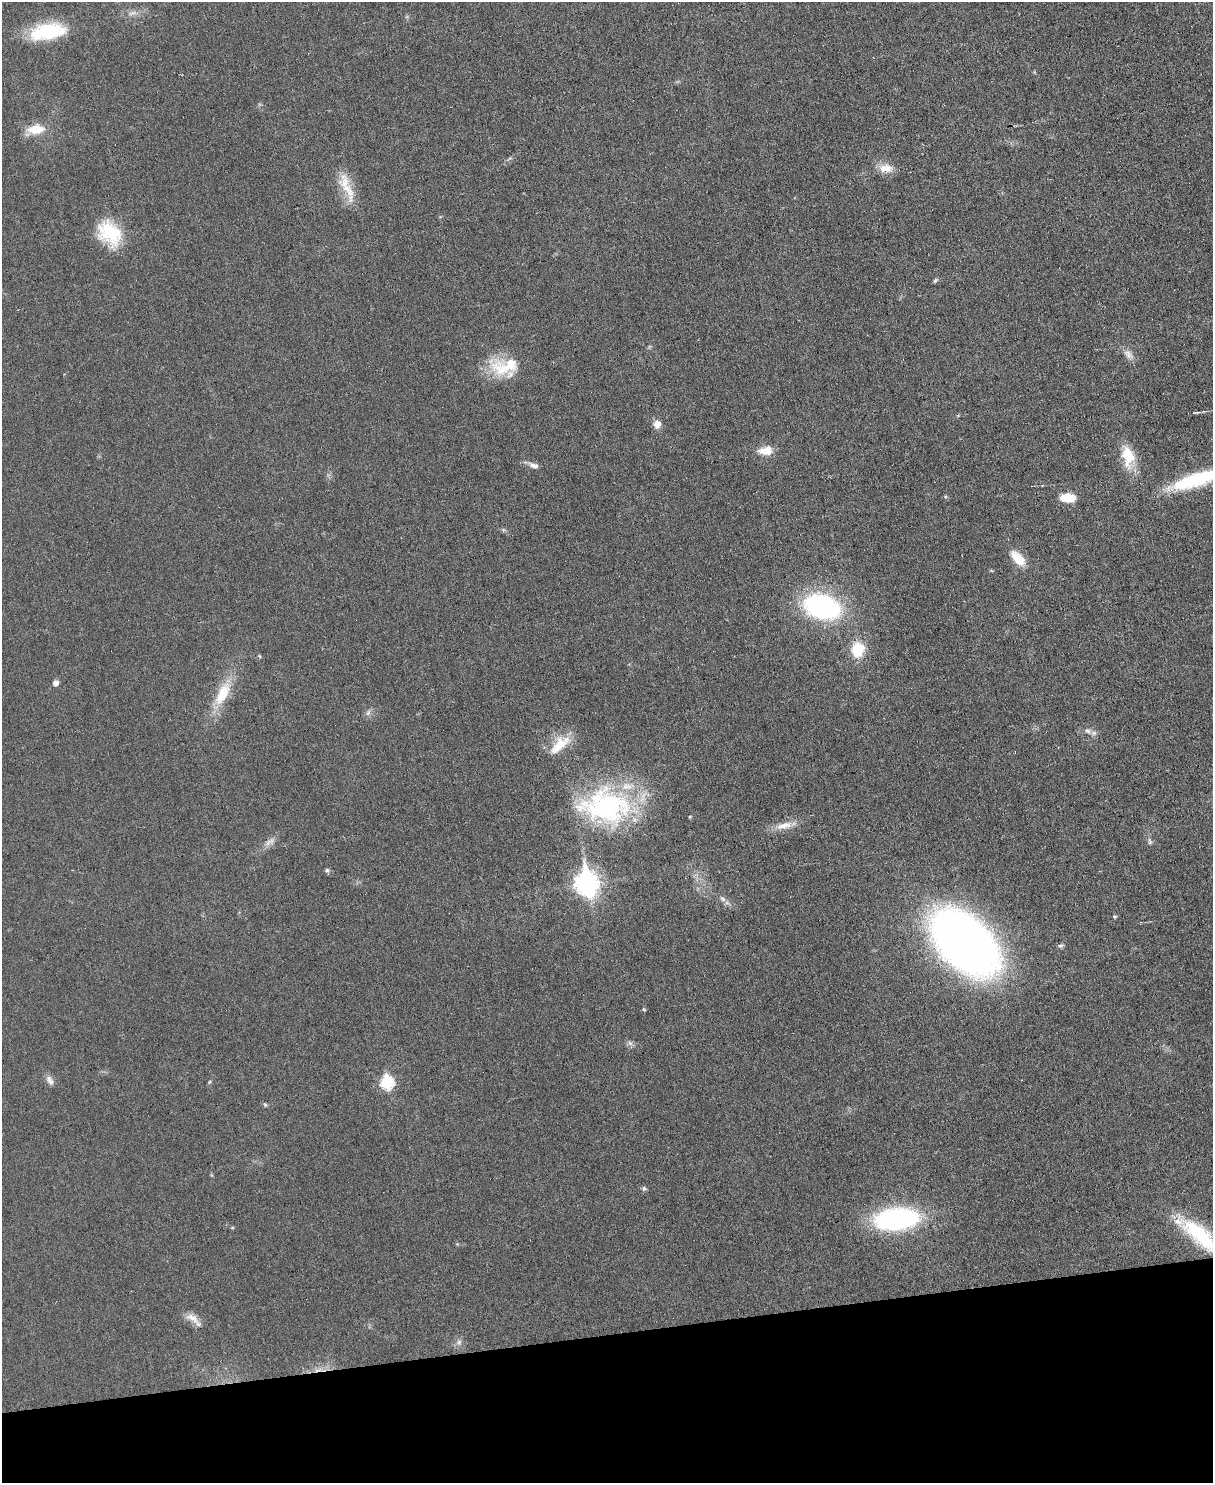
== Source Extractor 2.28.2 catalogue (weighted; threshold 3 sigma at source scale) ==
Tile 10 of 4 x 3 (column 2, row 3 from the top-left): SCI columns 1212-2422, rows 138-1618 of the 4847 x 4831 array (HDU 1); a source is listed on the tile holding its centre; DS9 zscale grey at full resolution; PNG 1215 x 1485 px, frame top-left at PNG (2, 2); no overlay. Shown black and unused: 10% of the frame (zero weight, under 3 of 6 exposures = <1% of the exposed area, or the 3 px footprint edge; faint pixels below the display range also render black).
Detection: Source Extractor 2.28.2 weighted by HDU 2 'WHT'; one run over the whole footprint, this tile lists its part. Background 0.0265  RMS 0.0038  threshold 0.0153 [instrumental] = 3 sigma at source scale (4.09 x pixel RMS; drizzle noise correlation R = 1.36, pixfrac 0.8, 0.05/0.05 arcsec/px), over >= 5 px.
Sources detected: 50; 1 cosmic-ray / hot-pixel residue — not listed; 2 inside a brighter listed object's ellipse — not listed separately; the other 47 listed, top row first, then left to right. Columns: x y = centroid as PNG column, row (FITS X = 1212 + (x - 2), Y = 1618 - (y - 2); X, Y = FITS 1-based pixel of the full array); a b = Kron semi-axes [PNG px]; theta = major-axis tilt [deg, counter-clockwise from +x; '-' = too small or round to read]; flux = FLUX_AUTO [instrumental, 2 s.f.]
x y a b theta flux
132 13 12 5 20 1.5
48 32 44 19 9 21
36 129 19 10 5 7.7
886 168 18 11 2 4.4
345 182 26 16 -77 7.9
109 233 34 25 -47 17
935 280 7 4 49 0.57
1128 354 16 9 -51 2.5
504 369 41 19 -11 14
1196 412 11 3 3 0.81
657 424 9 8 - 3.1
765 451 18 10 5 4.7
1128 456 28 15 -81 9.3
534 465 14 7 -20 1.9
1198 479 63 13 18 30
945 497 5 4 - 0.56
1068 498 16 9 -2 6.8
1018 558 23 11 -48 6.5
822 607 36 22 -17 60
858 650 13 11 76 12
55 683 5 5 - 1.9
223 693 35 14 64 12
368 713 9 5 54 1
1088 731 8 6 -17 1.3
561 744 29 14 40 8.8
607 806 57 43 -8 62
784 825 26 9 12 4.5
269 841 15 6 25 1.9
1150 841 10 5 -79 0.92
327 870 6 5 - 0.66
587 883 11 8 -80 240
722 899 11 6 -38 1.4
1114 917 5 4 - 0.46
964 943 52 32 -44 340
1061 946 7 6 - 0.77
644 1009 5 4 - 0.44
630 1043 8 5 -45 0.96
50 1080 15 7 -60 1.9
209 1082 6 3 70 0.42
387 1082 7 6 - 33
265 1105 6 4 -44 0.51
644 1188 7 5 -68 0.66
896 1219 41 20 5 64
232 1228 5 3 - 0.36
1200 1235 58 19 -41 26
193 1318 22 9 -31 3.5
459 1342 8 6 88 1.2
Isophote crosses this tile's border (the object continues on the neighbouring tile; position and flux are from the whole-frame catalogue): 2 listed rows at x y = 1198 479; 1200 1235